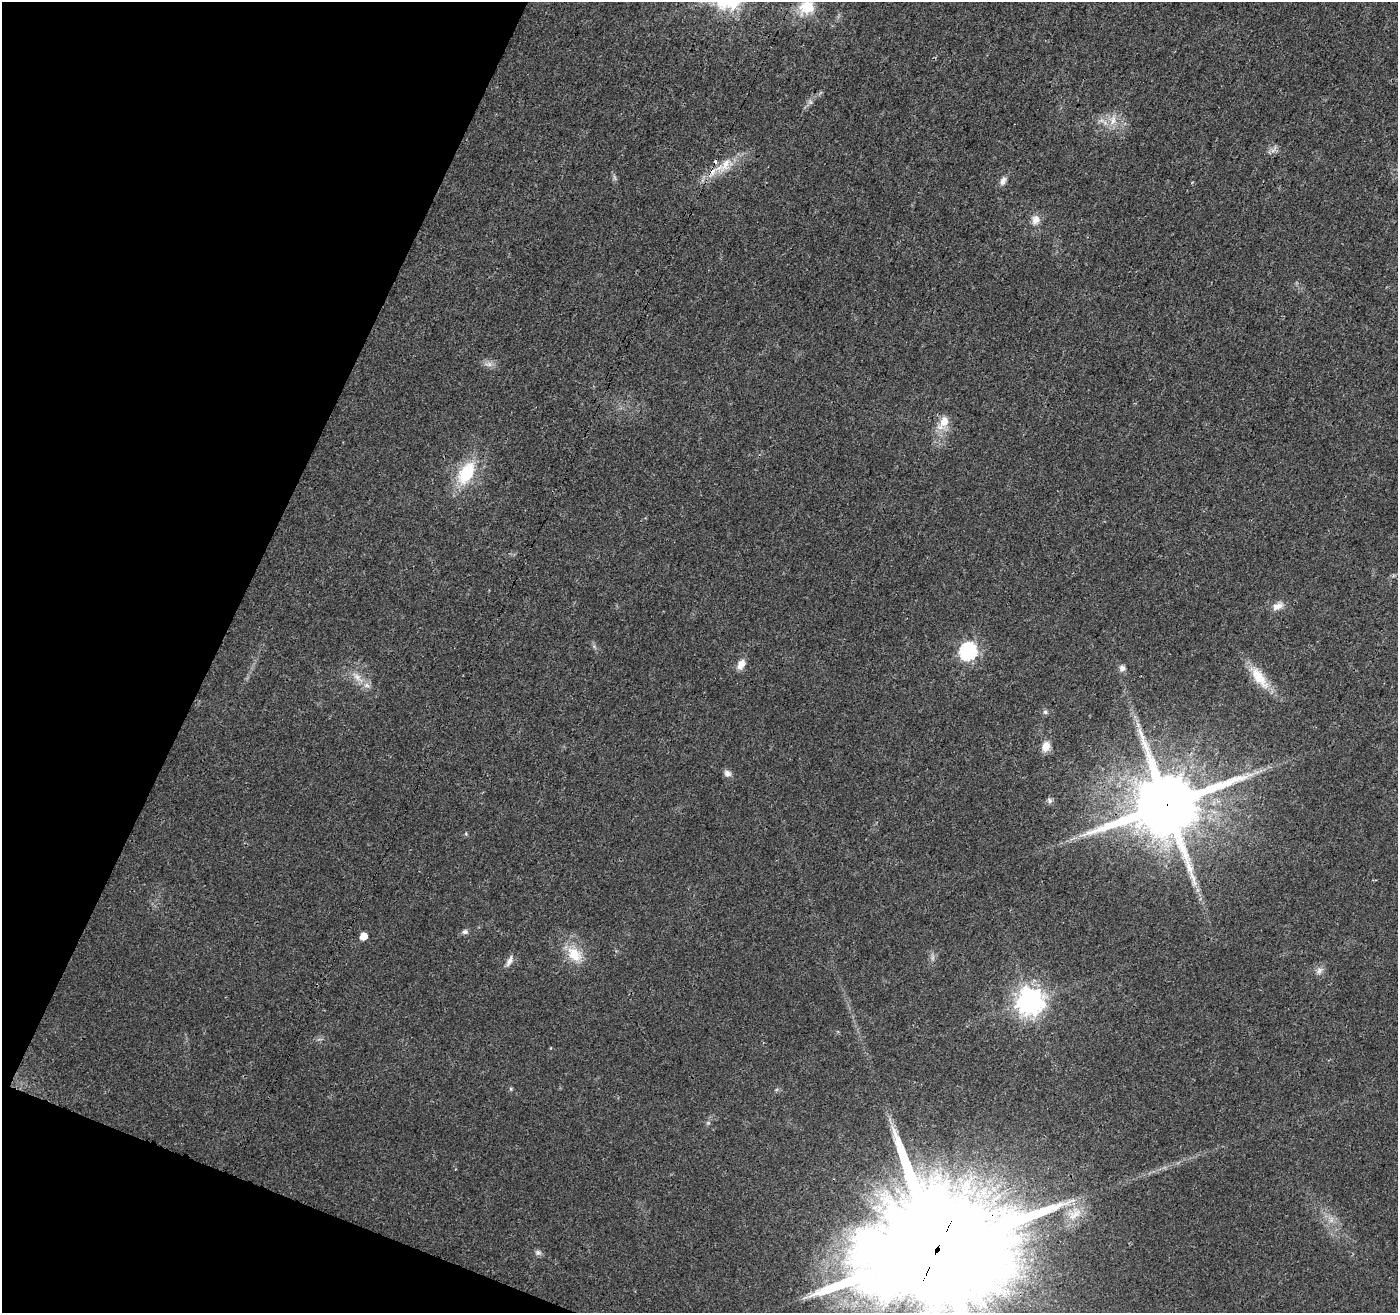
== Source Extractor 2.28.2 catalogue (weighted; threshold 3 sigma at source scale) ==
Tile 9 of 4 x 4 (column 1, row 3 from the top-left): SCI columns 4-1399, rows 1524-2834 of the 5603 x 5731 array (HDU 1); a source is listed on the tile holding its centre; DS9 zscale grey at full resolution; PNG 1400 x 1315 px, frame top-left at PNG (2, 2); no overlay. Shown black and unused: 19% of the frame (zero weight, under 3 of 4 exposures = <1% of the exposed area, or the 3 px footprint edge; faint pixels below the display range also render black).
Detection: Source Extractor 2.28.2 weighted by HDU 2 'WHT'; one run over the whole footprint, this tile lists its part. Background 0.0184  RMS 0.0034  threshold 0.0153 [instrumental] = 3 sigma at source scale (4.5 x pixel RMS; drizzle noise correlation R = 1.50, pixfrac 1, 0.0396/0.0396 arcsec/px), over >= 5 px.
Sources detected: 36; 3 too faint to see at this stretch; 1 cosmic-ray / hot-pixel residue — not listed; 1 inside a brighter listed object's ellipse — not listed separately; the other 31 listed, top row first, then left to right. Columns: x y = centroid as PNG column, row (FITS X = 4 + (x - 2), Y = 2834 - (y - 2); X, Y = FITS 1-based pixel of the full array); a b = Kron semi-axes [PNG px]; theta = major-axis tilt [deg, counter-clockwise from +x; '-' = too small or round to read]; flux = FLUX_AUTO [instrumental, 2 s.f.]
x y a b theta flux
807 7 21 17 26 8.4
811 102 7 4 -89 0.74
1101 120 7 4 -71 0.86
1113 120 16 8 85 3
726 164 26 14 51 6.7
1003 181 11 7 63 1.7
1035 220 14 11 71 2.7
944 421 15 12 73 4.5
466 473 26 15 62 18
1278 606 17 9 25 2.6
968 651 8 7 - 82
741 664 12 8 66 3
1122 668 8 8 - 1.5
357 677 21 8 -43 4
1259 677 37 12 -53 8.7
1045 712 6 6 - 0.72
1138 725 8 5 -47 1
1046 746 12 9 71 3.1
727 773 10 8 -30 1.6
1050 801 7 7 - 0.96
1166 805 20 18 27 3400
465 932 8 6 13 0.99
363 936 6 5 - 4.2
574 954 22 15 -49 8.1
509 961 15 6 64 1.8
1319 971 11 8 67 1.7
1030 1001 9 9 - 390
511 1089 6 3 -72 0.42
1075 1214 24 8 40 4.6
937 1249 40 31 44 18000
538 1252 9 7 -2 1
Overlapping masked pixels (flux is a lower limit): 2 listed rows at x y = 1166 805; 937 1249
Isophote crosses this tile's border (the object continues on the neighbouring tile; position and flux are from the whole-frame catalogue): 2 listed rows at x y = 807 7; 937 1249